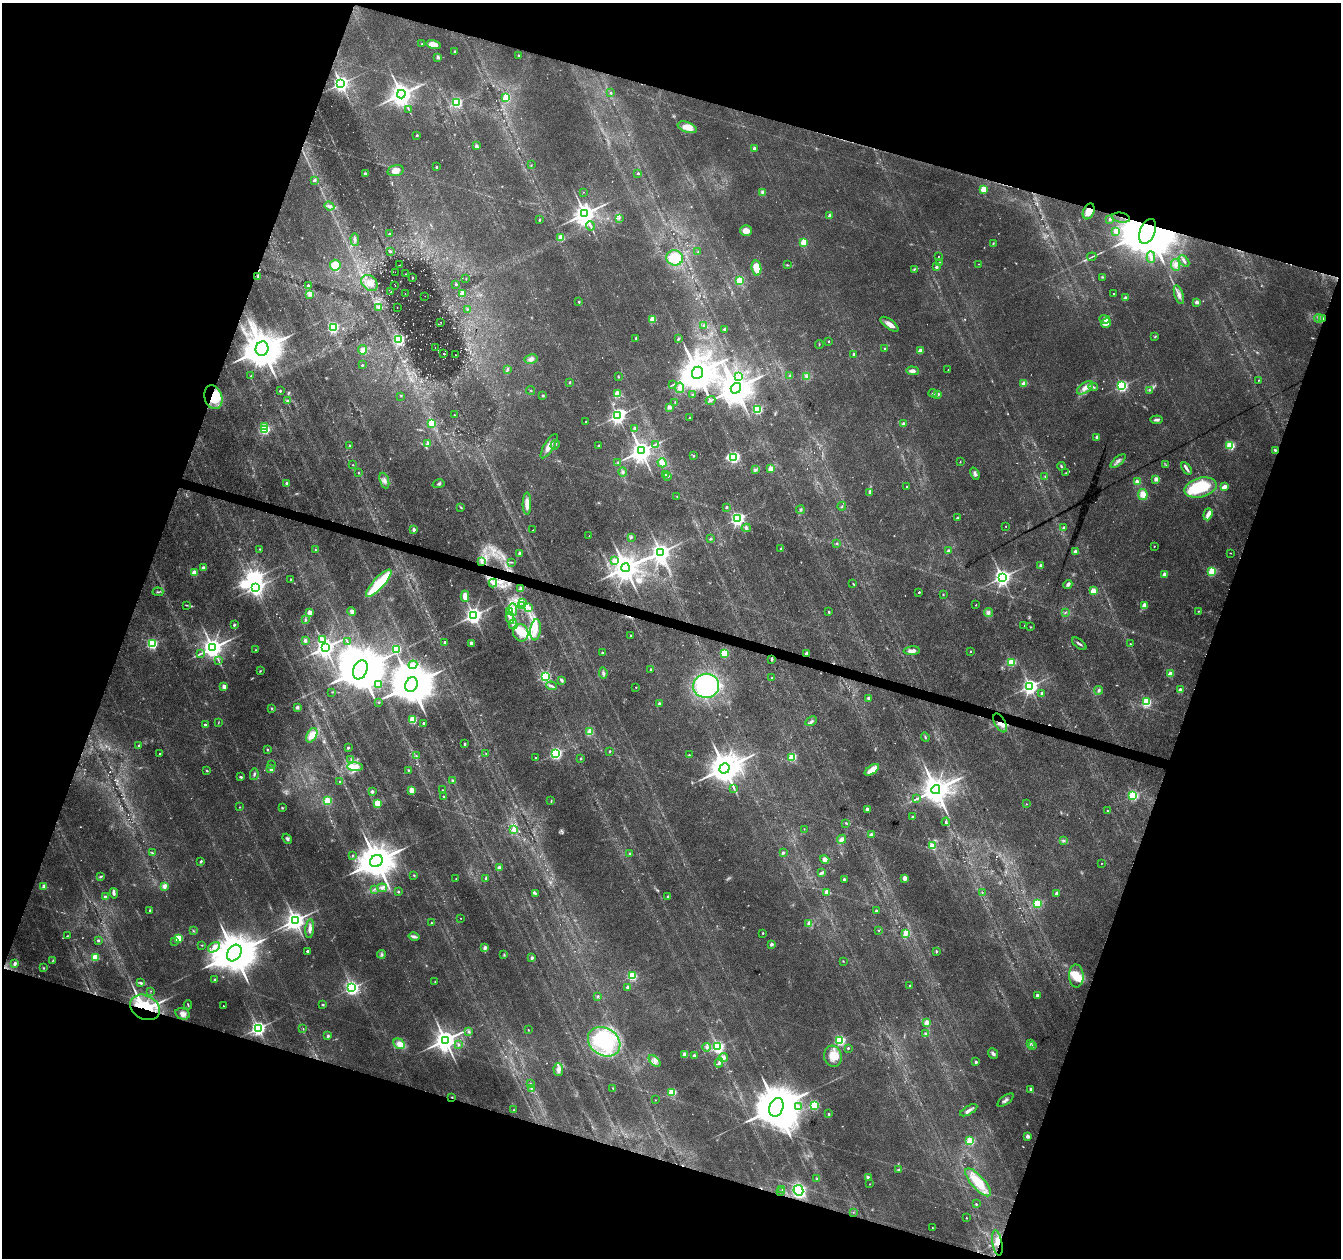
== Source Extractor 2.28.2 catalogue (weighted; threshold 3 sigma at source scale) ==
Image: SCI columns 1-5353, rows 218-5239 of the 5361 x 5519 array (HDU 1 of 3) = the unmasked area's bounding box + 8 px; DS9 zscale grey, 4 x 4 block average (1 PNG px = mean of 4 x 4 image px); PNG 1343 x 1260 px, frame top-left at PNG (2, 3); each listed source drawn as its Kron ellipse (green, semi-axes under 4 px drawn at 4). Shown black and unused: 38% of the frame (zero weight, under 3 of 6 exposures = <1% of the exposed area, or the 3 px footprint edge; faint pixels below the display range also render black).
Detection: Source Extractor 2.28.2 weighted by HDU 2 'WHT'. Background 0.0165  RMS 0.0018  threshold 0.00718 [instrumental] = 3 sigma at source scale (4.09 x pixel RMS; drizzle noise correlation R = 1.36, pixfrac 0.8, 0.0396/0.0396 arcsec/px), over >= 5 px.
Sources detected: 775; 39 too faint to see at this stretch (4 x 4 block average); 5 inside a brighter object's white glare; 7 cosmic-ray / hot-pixel residue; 1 long thin detection or spike segment (spike, bleed or trail) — neither listed nor drawn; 6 coinciding with a brighter row at this scale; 35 inside a brighter listed object's ellipse — not listed separately; of the other 682, all 500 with FLUX_AUTO >= 0.434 (the completeness limit of this list) listed and drawn (182 fainter detections not listed), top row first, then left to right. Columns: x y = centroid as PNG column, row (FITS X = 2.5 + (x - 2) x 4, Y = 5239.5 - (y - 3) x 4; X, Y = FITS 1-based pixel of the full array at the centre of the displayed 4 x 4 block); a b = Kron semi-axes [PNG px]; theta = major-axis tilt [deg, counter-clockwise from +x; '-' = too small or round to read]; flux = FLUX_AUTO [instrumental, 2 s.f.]
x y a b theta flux
422 44 2 2 - 1.3
433 45 7 4 -16 12
455 52 2 2 - 7.8
518 55 2 2 - 2.1
438 57 2 2 - 13
341 84 3 3 - 580
611 93 2 2 - 1.5
401 94 4 3 - 1600
506 97 2 2 - 61
457 102 2 2 - 150
408 109 3 2 - 0.81
687 127 10 5 -21 14
417 135 2 2 - 2.4
476 146 2 2 - 11
754 148 2 2 - 6.4
531 165 2 2 - 0.51
436 167 2 2 - 4
396 171 8 5 16 8.7
638 173 2 2 - 3.9
365 174 2 2 - 8.6
314 180 2 2 - 4.7
983 189 2 2 - 52
583 192 2 2 - 0.45
763 192 4 3 - 3.8
329 206 5 3 - 2.8
1089 211 8 5 67 12
585 214 4 3 - 1400
829 216 2 2 - 13
619 218 3 2 - 0.78
1121 218 9 5 -11 6.2
1110 219 2 2 - 6.8
539 220 2 2 - 2.6
590 226 5 2 - 2
746 231 6 5 - 8.7
1116 231 2 2 - 20
1147 231 13 7 69 19000
389 234 2 2 - 2.1
561 238 2 2 - 25
355 239 6 3 -87 2.3
804 242 2 2 - 57
993 243 3 2 - 1
390 251 3 3 - 1.2
698 252 2 2 - 0.46
938 256 2 2 - 0.55
1092 257 5 2 - 1.1
1151 257 6 4 -88 3
675 258 8 7 - 23
1184 261 6 3 -49 2.8
940 262 2 2 - 0.54
979 264 2 2 - 0.43
335 265 5 5 - 17
400 265 2 2 - 1.3
787 265 3 2 - 0.78
1175 265 6 4 -84 4.5
936 267 2 2 - 11
756 268 7 5 -83 21
914 270 2 2 - 0.69
395 272 2 2 - 0.51
405 274 2 2 - 0.67
258 276 3 2 - 1
1103 277 3 2 - 0.94
412 278 2 2 - 2.2
466 279 2 2 - 0.47
740 281 2 2 - 37
369 283 9 7 -41 8.9
456 284 2 2 - 2.1
308 285 2 2 - 5.3
395 286 2 2 - 0.57
391 292 3 2 - 0.96
405 293 2 2 - 0.48
462 293 2 2 - 17
310 294 4 3 - 1.9
1113 294 2 2 - 0.97
1179 295 10 4 -73 5.1
425 296 2 2 - 0.53
1125 298 2 2 - 11
579 302 2 2 - 3.3
1197 302 2 2 - 15
379 307 2 2 - 1
397 308 2 2 - 0.48
467 309 2 2 - 0.9
1319 318 4 2 - 2.2
1323 318 2 2 - 0.92
652 319 2 2 - 43
1105 319 5 3 - 5.2
441 322 2 2 - 0.8
1106 323 5 3 - 8.5
890 324 11 4 -37 7.2
704 325 3 2 - 1.1
333 327 2 2 - 240
724 329 2 2 - 5.1
1155 337 3 2 - 0.93
636 338 2 2 - 4.4
678 339 4 3 - 1.5
399 340 2 2 - 150
829 341 2 2 - 1.5
819 344 4 2 - 0.61
435 348 2 2 - 2.3
262 349 7 6 - 5400
885 349 2 2 - 4.2
363 350 4 4 - 6.2
920 351 2 2 - 26
444 354 2 2 - 2.7
853 354 2 2 - 2.4
456 355 2 2 - 0.54
531 359 6 5 - 4.4
362 365 2 2 - 2.5
508 370 4 3 - 1.6
948 370 2 2 - 0.69
912 371 6 3 -2 4.6
697 373 6 5 - 4300
790 375 3 2 - 1
251 376 3 2 - 0.94
618 377 2 2 - 0.86
739 377 4 2 - 1.6
807 377 3 2 - 1.2
1258 380 2 2 - 0.74
570 382 2 2 - 3.4
1024 384 4 3 - 5.6
673 385 3 2 - 0.93
1122 386 2 2 - 270
1093 387 5 2 - 2.1
680 388 5 4 - 5.7
736 388 5 5 - 2600
1085 388 9 5 37 8.6
531 390 4 2 - 0.75
1149 390 3 2 - 1.1
280 391 2 2 - 4.1
933 393 4 2 - 1.2
617 394 2 2 - 64
938 394 4 3 - 2
693 395 2 2 - 1.4
401 396 2 2 - 0.53
543 396 3 2 - 1.3
213 397 12 8 -74 27
710 400 5 2 - 1.6
288 401 3 2 - 1.1
675 402 3 2 - 0.8
669 407 2 2 - 22
757 409 2 2 - 150
454 415 2 2 - 1.1
618 416 3 3 - 590
689 418 2 2 - 0.88
1156 420 6 2 5 3.5
586 421 2 2 - 1
431 423 2 2 - 39
903 424 3 2 - 3.7
265 427 2 2 - 25
265 429 2 2 - 170
635 429 2 2 - 15
1097 437 2 2 - 9
428 443 2 2 - 21
655 444 3 2 - 0.78
555 445 5 2 - 2.1
1230 445 2 2 - 150
349 446 3 2 - 0.84
549 446 14 5 59 10
599 446 2 2 - 1.6
1275 450 4 3 - 1.3
641 451 4 3 - 1500
693 456 2 2 - 0.99
734 457 3 2 - 230
1118 461 9 2 41 3
618 462 3 2 - 0.83
960 462 2 2 - 0.55
662 463 5 4 - 8.1
353 465 2 2 - 0.49
1166 465 2 2 - 0.58
1061 466 4 2 - 1.3
771 468 2 2 - 31
1186 468 7 2 -55 3.5
755 470 3 2 - 1.3
623 472 4 3 - 1.6
358 473 3 2 - 0.75
1066 473 2 2 - 0.57
975 474 6 3 -69 3
665 475 3 2 - 1.2
668 476 3 2 - 2.1
1045 476 3 2 - 0.8
1156 479 2 2 - 23
384 480 8 3 -70 3.4
1137 482 2 2 - 26
286 483 2 2 - 3.8
439 484 6 2 15 1.6
907 487 2 2 - 0.55
1224 487 3 2 - 8
1200 488 16 9 15 61
870 493 3 2 - 0.9
1143 494 5 4 - 10
677 496 2 2 - 0.52
527 504 11 4 89 8.7
842 506 4 2 - 0.99
461 507 3 2 - 0.85
727 507 2 2 - 5.3
800 510 4 2 - 1.6
1208 514 6 3 72 5.9
957 517 2 2 - 2.7
737 519 3 3 - 450
1006 526 2 2 - 0.69
746 528 4 3 - 2
1064 528 2 2 - 9.4
414 530 2 2 - 9.8
533 530 2 2 - 0.5
589 536 2 2 - 0.5
632 537 3 2 - 1
711 538 2 2 - 0.72
837 543 3 3 - 1.1
1154 546 2 2 - 0.67
781 548 2 2 - 2.7
260 549 2 2 - 0.76
315 550 2 2 - 0.65
948 551 2 2 - 6.5
1075 551 2 2 - 6.2
661 552 3 3 - 960
519 553 2 2 - 6.3
1230 553 3 2 - 0.52
615 560 2 2 - 23
482 561 2 2 - 0.87
511 562 2 2 - 0.5
1041 566 2 2 - 17
203 568 2 2 - 19
625 568 4 4 - 2100
1212 571 2 2 - 110
194 573 2 2 - 24
1164 574 2 2 - 19
1002 577 3 3 - 690
290 579 2 2 - 0.61
379 583 18 5 48 60
493 583 4 4 - 2.8
853 584 4 2 - 0.76
1068 584 5 4 - 2.9
256 587 3 3 - 670
521 589 2 2 - 26
1093 591 2 2 - 45
158 592 5 2 - 1.3
919 592 2 2 - 2.6
943 594 2 2 - 1.4
465 596 5 3 - 12
522 602 4 2 - 1.2
186 605 4 2 - 0.95
521 605 2 2 - 0.8
976 605 2 2 - 0.83
1144 605 2 2 - 36
529 608 2 2 - 0.5
513 609 6 3 -88 3.5
1199 611 2 2 - 0.62
352 612 4 3 - 3.6
509 612 3 2 - 1.2
829 612 2 2 - 2.3
988 612 5 4 - 3.2
310 613 2 2 - 30
1065 613 3 2 - 0.72
473 616 3 3 - 730
510 618 6 2 -79 3
305 620 3 2 - 0.98
234 625 2 2 - 5.4
513 625 5 2 - 2.1
1024 626 2 2 - 0.59
1031 627 2 2 - 0.65
535 630 10 5 84 11
521 633 9 7 -69 13
630 635 2 2 - 1.3
323 639 2 2 - 13
305 641 2 2 - 13
347 641 3 2 - 0.63
445 642 2 2 - 3.7
471 643 2 2 - 15
152 644 2 2 - 220
1079 644 8 2 -38 2.4
1130 644 2 2 - 2.4
212 648 3 3 - 1300
325 648 3 3 - 1100
396 649 2 2 - 130
255 650 3 2 - 0.64
912 651 8 3 3 6.3
970 651 2 2 - 1.6
602 653 2 2 - 4.3
724 653 2 2 - 100
806 653 3 2 - 2.2
200 654 3 2 - 0.47
772 659 3 2 - 1.9
218 660 2 2 - 0.5
1011 662 2 2 - 110
413 665 4 4 - 4.9
651 669 2 2 - 2.3
360 670 10 7 68 11000
260 671 4 2 - 0.85
603 673 5 3 - 2.1
1170 674 2 2 - 22
545 676 2 2 - 200
772 678 2 2 - 2.5
561 680 4 2 - 2.2
378 684 2 2 - 19
411 685 7 6 - 6800
224 686 2 2 - 21
552 686 5 3 - 2.3
706 686 13 12 - 160
1030 686 3 3 - 610
636 687 2 2 - 0.83
1099 690 4 3 - 2.2
1180 690 2 2 - 14
332 692 2 2 - 0.65
1042 693 3 2 - 1.7
869 698 3 3 - 2.2
379 702 2 2 - 1.4
1146 702 2 2 - 140
659 704 2 2 - 3.6
297 707 2 2 - 14
272 708 3 2 - 1.2
412 720 2 2 - 97
811 721 6 3 28 2.6
218 722 4 2 - 0.61
423 723 2 2 - 4.5
1000 723 10 5 -62 9.5
205 725 2 2 - 4.8
590 732 4 3 - 11
312 735 8 5 61 10
925 737 5 2 - 0.96
465 744 3 2 - 1.5
139 746 2 2 - 1.6
348 748 2 2 - 4.2
267 750 2 2 - 4.1
610 751 2 2 - 2.9
159 754 2 2 - 0.79
486 754 2 2 - 0.7
556 754 3 2 - 340
689 755 2 2 - 1.3
416 756 3 2 - 0.75
792 757 2 2 - 89
535 758 2 2 - 2.1
580 759 2 2 - 0.82
351 760 3 2 - 1.4
271 765 2 2 - 0.45
355 767 8 4 -3 16
725 768 5 4 - 3300
271 769 2 2 - 16
408 770 2 2 - 1.1
872 770 8 3 34 20
207 771 3 2 - 0.85
254 774 6 2 78 1.9
241 777 3 2 - 2.2
452 781 4 2 - 1.4
340 782 2 2 - 0.71
734 788 3 2 - 0.84
412 790 2 2 - 50
443 790 2 2 - 0.6
936 790 5 4 - 2500
372 792 2 2 - 11
1133 796 2 2 - 200
443 797 2 2 - 0.72
916 799 3 2 - 1
328 801 2 2 - 89
551 801 4 2 - 0.79
377 803 2 2 - 77
1026 804 2 2 - 0.47
239 807 2 2 - 0.48
282 808 3 2 - 0.86
867 809 2 2 - 8.4
1107 811 2 2 - 1.5
912 817 2 2 - 1
946 822 4 2 - 1.7
846 823 3 2 - 0.83
514 829 2 2 - 24
804 829 2 2 - 0.68
871 835 2 2 - 13
287 839 5 4 - 2.2
842 839 5 4 - 5.6
1064 841 2 2 - 0.66
932 846 2 2 - 51
152 853 3 2 - 0.91
783 853 3 3 - 1.5
630 854 2 2 - 9.8
353 855 3 2 - 0.7
825 859 5 4 - 5.1
201 861 3 2 - 1.5
376 861 7 5 39 4700
1101 863 2 2 - 0.51
499 868 2 2 - 21
821 873 4 2 - 2.9
414 875 3 2 - 0.77
101 876 4 2 - 1.3
486 878 3 2 - 1.4
905 878 2 2 - 23
456 879 2 2 - 0.88
844 879 2 2 - 5.6
44 886 2 2 - 22
164 887 2 2 - 11
382 888 5 4 - 3.3
374 889 2 2 - 0.47
398 892 3 2 - 1.4
827 892 2 2 - 35
982 892 2 2 - 0.59
114 893 5 3 - 2.4
535 893 4 2 - 1.4
1056 893 2 2 - 11
668 896 2 2 - 4.4
105 897 2 2 - 7.4
1037 903 2 2 - 120
150 910 2 2 - 3.9
876 911 2 2 - 7
461 918 2 2 - 0.5
295 920 3 3 - 1000
431 923 2 2 - 1.7
809 923 2 2 - 20
310 929 9 3 83 5.2
879 930 2 2 - 0.56
193 931 2 2 - 0.55
763 933 2 2 - 1.4
905 933 4 4 - 5.7
67 936 2 2 - 0.67
414 936 5 2 - 4.4
178 938 2 2 - 100
98 940 2 2 - 1.6
175 941 2 2 - 0.6
771 944 2 2 - 14
202 945 2 2 - 0.7
214 947 6 4 35 5.5
485 948 3 2 - 4
307 951 2 2 - 4.7
936 951 4 2 - 1.2
234 953 9 6 59 7900
381 954 4 2 - 1.7
504 954 3 2 - 0.83
95 957 2 2 - 74
532 958 2 2 - 7.3
53 960 4 2 - 0.94
843 961 3 2 - 0.52
15 964 3 2 - 2.7
43 968 3 2 - 0.9
632 976 2 2 - 120
1076 976 11 7 -87 14
215 979 2 2 - 2.9
435 981 2 2 - 0.43
141 983 3 2 - 2.2
910 986 2 2 - 2.6
627 987 2 2 - 9
352 988 3 3 - 390
151 991 2 2 - 0.46
1037 995 2 2 - 6
598 996 2 2 - 2.2
188 1005 4 2 - 1.1
322 1005 3 2 - 1.2
223 1006 2 2 - 0.89
145 1007 16 11 -29 110
183 1014 7 5 -16 6
927 1022 2 2 - 20
258 1028 3 3 - 510
303 1029 2 2 - 0.48
528 1030 2 2 - 1.2
469 1032 3 3 - 1.5
925 1033 3 2 - 0.92
328 1036 3 2 - 1.9
445 1040 4 3 - 1500
840 1040 2 2 - 200
604 1042 17 13 -33 110
1031 1043 2 2 - 0.54
399 1044 6 5 - 8.6
458 1045 2 2 - 1.9
1032 1046 4 2 - 1.4
707 1047 4 3 - 1.6
718 1047 2 2 - 290
848 1048 2 2 - 1.8
993 1054 6 3 -50 3.2
685 1055 2 2 - 41
694 1056 2 2 - 15
833 1056 10 8 -81 13
724 1057 4 4 - 5.2
655 1061 7 3 -47 3.6
976 1062 2 2 - 7.1
719 1063 5 3 - 2.8
558 1070 6 5 - 4.3
530 1084 3 2 - 0.89
531 1088 2 2 - 0.54
613 1088 3 2 - 0.66
1031 1089 2 2 - 8.4
672 1092 2 2 - 110
452 1097 2 2 - 0.91
655 1100 2 2 - 0.67
1005 1100 9 3 37 3.3
814 1105 2 2 - 170
776 1107 9 7 70 10000
798 1107 2 2 - 1.6
513 1110 2 2 - 0.61
969 1110 9 3 30 4.3
829 1114 2 2 - 2.3
1028 1136 2 2 - 15
970 1141 2 2 - 110
899 1170 3 2 - 1
868 1177 3 2 - 2.7
817 1179 2 2 - 0.69
978 1182 18 6 -49 27
870 1184 2 2 - 0.75
782 1190 3 2 - 0.5
798 1190 5 4 - 140
781 1191 2 2 - 0.58
976 1204 2 2 - 0.98
853 1212 2 2 - 0.57
966 1218 2 2 - 0.94
932 1228 2 2 - 0.6
997 1243 13 5 -80 9.4
Overlapping masked pixels (flux is a lower limit): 12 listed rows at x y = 1089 211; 1121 218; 1147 231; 1323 318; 262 349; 213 397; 493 583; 772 659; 1000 723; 145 1007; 452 1097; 997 1243
Diffuse or blended objects may show on this block-average render without a row.